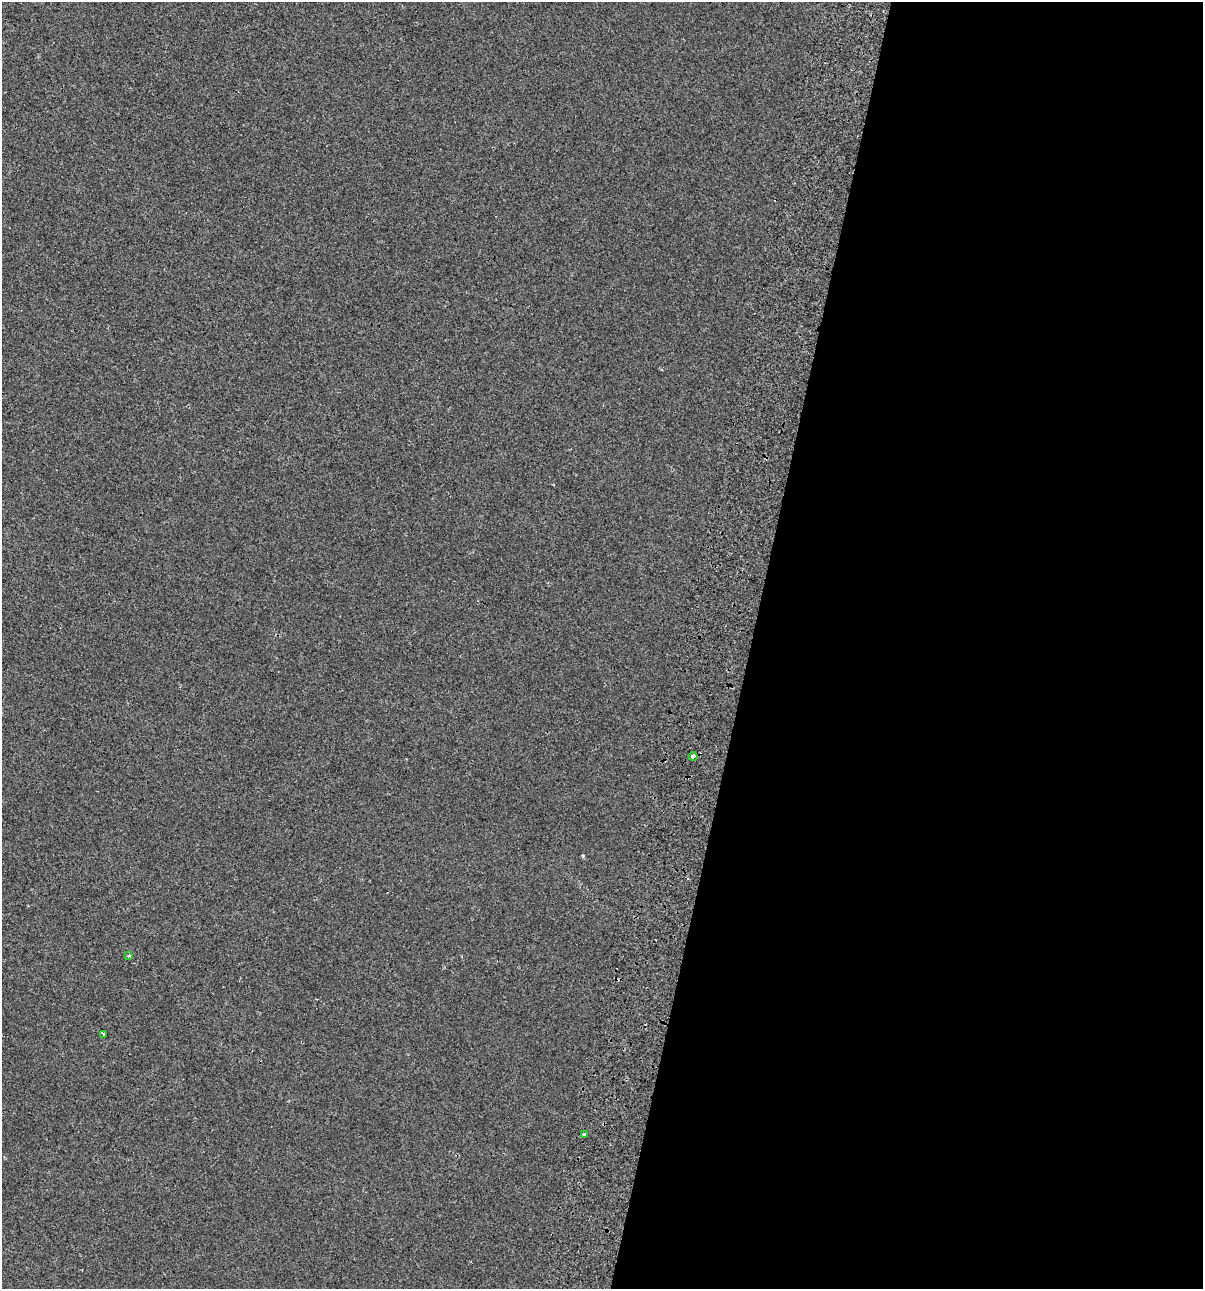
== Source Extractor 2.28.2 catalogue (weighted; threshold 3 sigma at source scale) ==
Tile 12 of 4 x 4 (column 4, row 3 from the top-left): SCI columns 3991-5191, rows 1376-2662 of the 5520 x 5333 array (HDU 1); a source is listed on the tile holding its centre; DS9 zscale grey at full resolution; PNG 1205 x 1291 px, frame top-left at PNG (2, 2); each listed source drawn as its Kron ellipse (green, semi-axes under 4 px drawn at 4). Shown black and unused: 38% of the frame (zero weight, under 2 of 3 exposures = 7% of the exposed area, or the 3 px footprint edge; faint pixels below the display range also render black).
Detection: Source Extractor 2.28.2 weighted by HDU 2 'WHT'; one run over the whole footprint, this tile lists its part. Background -6.32e-04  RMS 0.0045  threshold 0.0204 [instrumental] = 3 sigma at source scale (4.5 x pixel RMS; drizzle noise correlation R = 1.50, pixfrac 1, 0.0396/0.0396 arcsec/px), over >= 5 px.
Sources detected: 7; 3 cosmic-ray / hot-pixel residue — neither listed nor drawn; the other 4 listed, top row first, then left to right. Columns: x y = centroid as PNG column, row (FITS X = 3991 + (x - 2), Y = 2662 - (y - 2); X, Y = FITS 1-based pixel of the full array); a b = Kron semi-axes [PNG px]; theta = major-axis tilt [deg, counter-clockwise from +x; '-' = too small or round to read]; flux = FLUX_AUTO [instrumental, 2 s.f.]
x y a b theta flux
693 756 4 4 - 2.2
129 956 4 3 - 0.84
103 1034 3 3 - 9.3
584 1134 4 3 - 7.2
Overlapping masked pixels (flux is a lower limit): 1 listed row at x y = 693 756